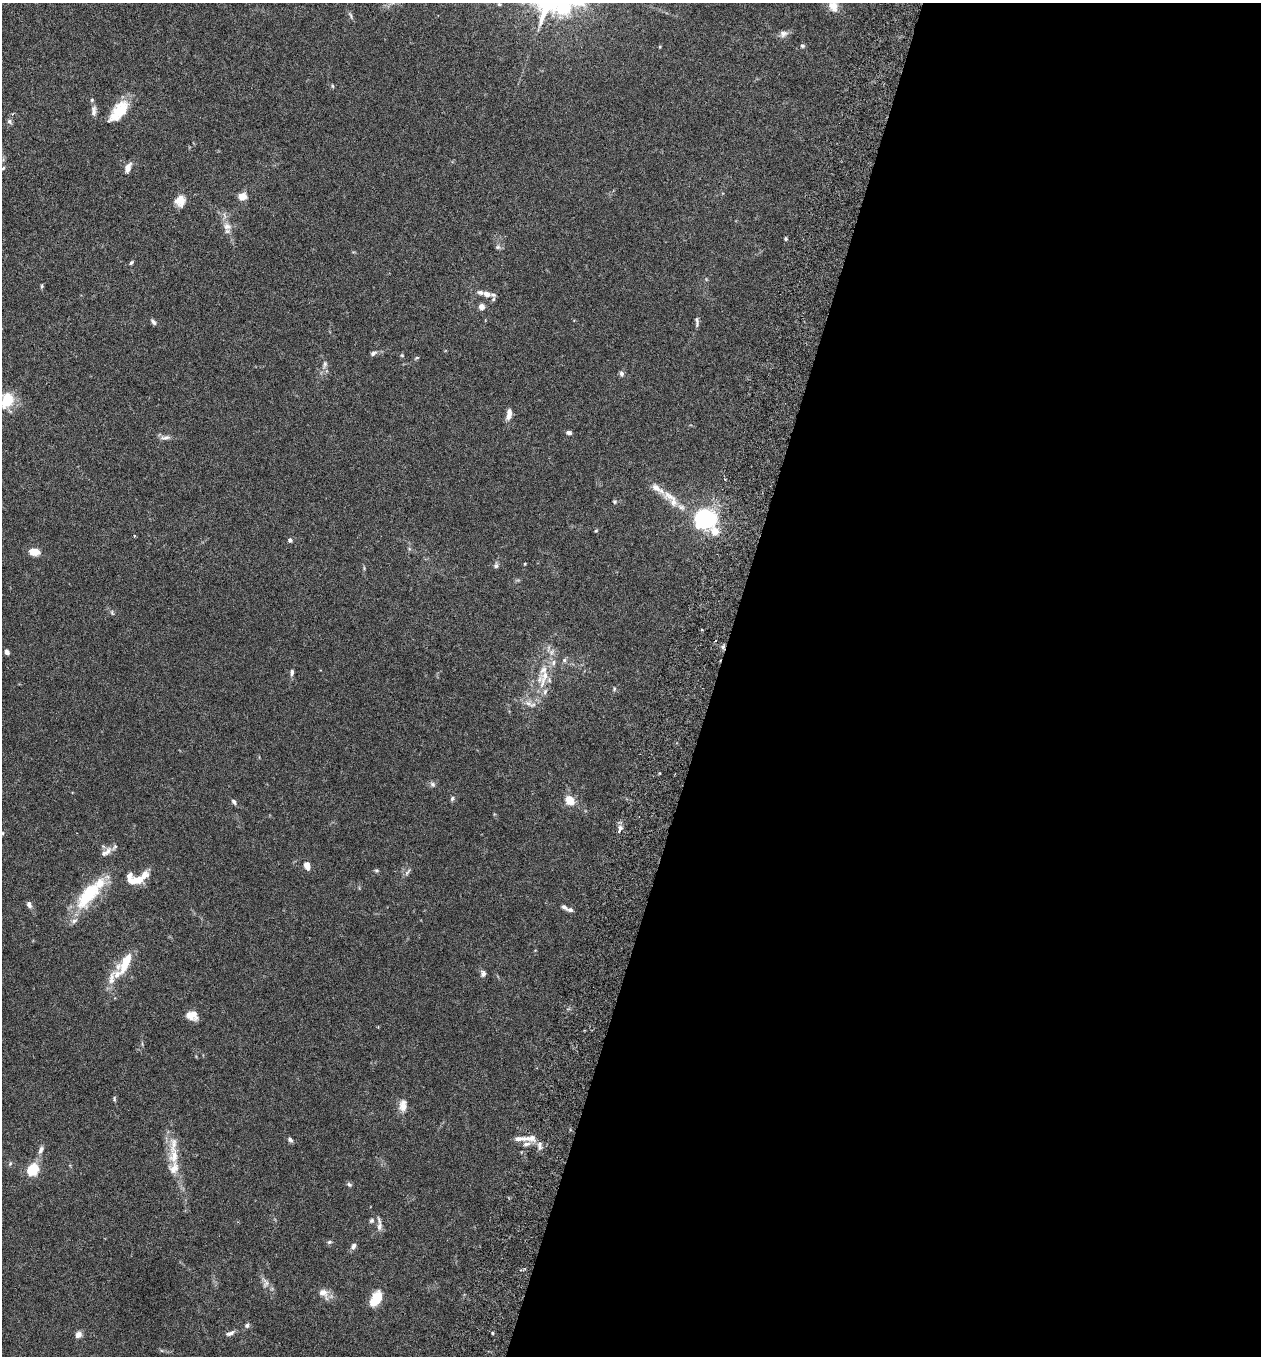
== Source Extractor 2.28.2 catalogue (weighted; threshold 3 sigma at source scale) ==
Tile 12 of 4 x 4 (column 4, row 3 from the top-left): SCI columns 3967-5225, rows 1382-2735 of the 5545 x 5468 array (HDU 1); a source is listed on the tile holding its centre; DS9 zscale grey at full resolution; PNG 1263 x 1358 px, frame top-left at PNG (2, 3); no overlay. Shown black and unused: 43% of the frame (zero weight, under 3 of 6 exposures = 3% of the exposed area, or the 3 px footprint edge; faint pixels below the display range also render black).
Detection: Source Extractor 2.28.2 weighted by HDU 2 'WHT'; one run over the whole footprint, this tile lists its part. Background 0.0167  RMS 0.0019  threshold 0.00797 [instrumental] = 3 sigma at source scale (4.09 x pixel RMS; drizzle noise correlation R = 1.36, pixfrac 0.8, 0.05/0.05 arcsec/px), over >= 5 px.
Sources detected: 109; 20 inside a brighter listed object's ellipse — not listed separately; the other 89 listed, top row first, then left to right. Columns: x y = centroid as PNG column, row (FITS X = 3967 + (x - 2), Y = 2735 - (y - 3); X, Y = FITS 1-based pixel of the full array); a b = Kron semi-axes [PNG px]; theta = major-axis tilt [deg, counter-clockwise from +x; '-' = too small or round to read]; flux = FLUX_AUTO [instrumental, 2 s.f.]
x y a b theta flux
833 6 17 12 -67 1.8
351 16 10 5 -64 0.41
783 34 12 8 21 0.83
802 46 6 5 - 0.31
332 86 5 3 - 0.18
121 110 27 16 42 4.8
94 111 15 6 90 0.82
9 121 8 5 -47 0.41
3 168 5 4 - 0.24
128 168 10 6 70 1.4
242 196 9 8 - 1.5
180 201 12 11 - 2
227 226 12 10 -15 1.2
786 239 5 4 - 0.22
498 247 8 6 0 0.39
131 263 6 4 39 0.29
42 286 6 4 89 0.21
487 294 9 7 -19 0.99
481 307 4 4 - 1.8
153 322 9 5 -46 0.44
697 322 13 5 -86 0.51
373 353 10 5 28 0.5
402 355 4 4 - 0.18
417 358 5 3 - 0.18
325 364 11 6 84 0.63
621 374 7 6 - 0.5
7 400 20 13 61 4.5
509 414 13 6 82 1.3
569 433 6 4 -8 0.48
165 437 15 6 8 0.77
671 499 32 11 -48 3.4
614 502 5 5 - 0.24
705 518 14 12 10 29
596 531 4 4 - 0.19
715 531 9 8 - 2.1
134 536 4 3 - 0.17
290 540 4 4 - 0.48
409 549 6 4 73 0.24
34 552 9 6 -8 2.7
525 564 4 3 - 0.14
496 565 7 6 - 0.43
112 613 9 4 -72 0.27
723 647 7 4 90 0.38
7 652 5 4 - 0.78
564 660 6 5 - 0.35
292 672 8 5 81 0.49
545 675 17 13 53 2.7
614 689 6 5 - 0.26
545 692 9 5 64 0.54
528 703 12 7 -28 1
432 784 7 6 - 0.47
452 798 8 5 64 0.33
570 800 11 9 -42 2.7
234 802 8 5 -48 0.46
620 828 10 6 73 0.78
3 833 5 3 - 0.17
108 851 11 8 76 0.86
307 865 10 7 -76 1
376 870 6 4 -1 0.26
407 872 12 4 53 0.46
144 876 15 10 38 1.8
130 879 15 8 -86 1.5
88 894 45 19 51 9.1
29 905 8 5 -60 0.6
564 907 8 5 -38 0.54
126 962 29 11 61 4.6
483 974 8 7 - 0.58
192 1015 13 10 -17 1.7
114 1099 8 4 -89 0.25
403 1106 16 10 88 1.6
521 1139 26 6 2 1.5
290 1140 8 5 -40 0.43
540 1146 13 5 -84 0.71
41 1150 10 6 64 0.68
174 1156 22 13 84 2.8
10 1163 7 5 68 0.29
32 1169 10 8 47 6.4
349 1184 7 5 -38 0.34
372 1220 8 6 45 0.38
379 1224 20 5 -86 0.85
329 1242 7 5 4 0.32
353 1246 8 6 72 0.6
265 1283 14 8 83 0.86
323 1293 16 11 -48 1.5
376 1299 15 8 59 4.4
247 1326 6 6 - 0.43
230 1333 13 5 23 0.62
492 1333 4 3 - 0.18
78 1335 7 6 - 0.99
Isophote crosses this tile's border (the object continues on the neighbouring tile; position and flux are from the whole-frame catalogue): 2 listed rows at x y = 833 6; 7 400